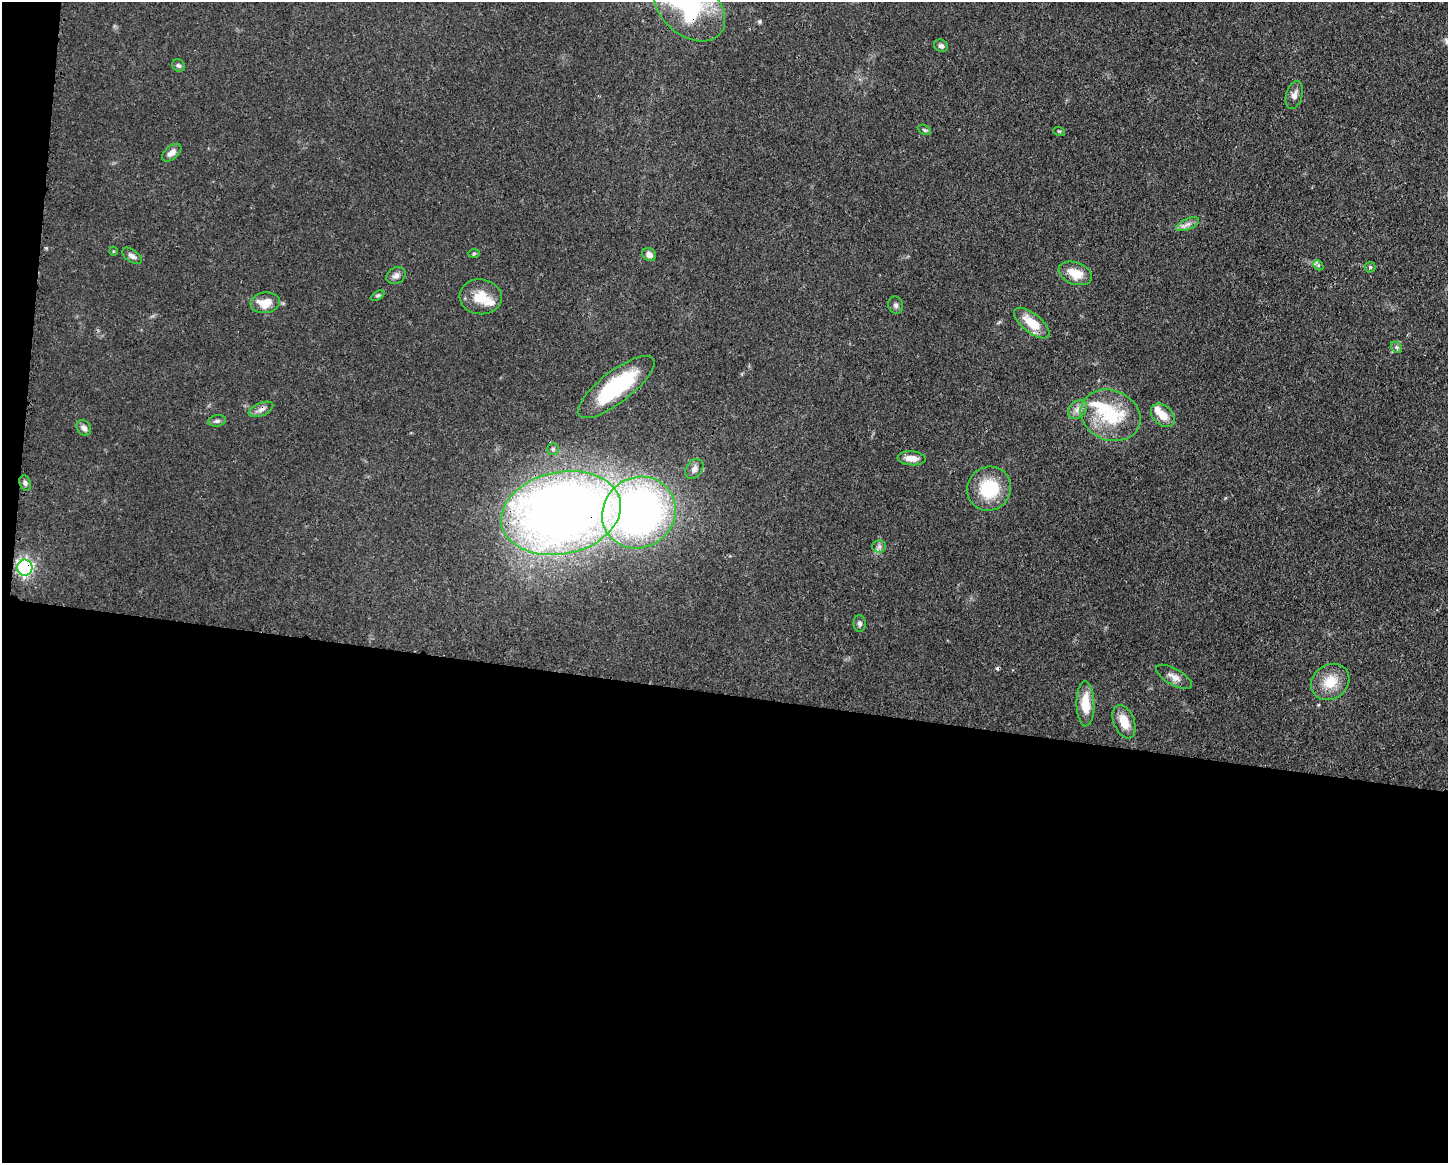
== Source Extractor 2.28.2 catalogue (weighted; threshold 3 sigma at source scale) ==
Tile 10 of 3 x 4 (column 1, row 4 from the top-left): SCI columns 117-1562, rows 3-1163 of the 4683 x 4649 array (HDU 1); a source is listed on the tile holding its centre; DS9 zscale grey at full resolution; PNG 1450 x 1165 px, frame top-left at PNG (2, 2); each listed source drawn as its Kron ellipse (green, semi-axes under 4 px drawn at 4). Shown black and unused: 42% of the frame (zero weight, under 3 of 4 exposures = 1% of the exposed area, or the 3 px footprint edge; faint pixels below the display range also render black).
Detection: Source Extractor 2.28.2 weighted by HDU 2 'WHT'; one run over the whole footprint, this tile lists its part. Background 0.0591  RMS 0.0043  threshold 0.0194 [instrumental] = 3 sigma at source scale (4.5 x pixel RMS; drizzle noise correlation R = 1.50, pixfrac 1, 0.05/0.05 arcsec/px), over >= 5 px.
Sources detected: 48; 1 cosmic-ray / hot-pixel residue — neither listed nor drawn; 4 inside a brighter listed object's ellipse — not listed separately; the other 43 listed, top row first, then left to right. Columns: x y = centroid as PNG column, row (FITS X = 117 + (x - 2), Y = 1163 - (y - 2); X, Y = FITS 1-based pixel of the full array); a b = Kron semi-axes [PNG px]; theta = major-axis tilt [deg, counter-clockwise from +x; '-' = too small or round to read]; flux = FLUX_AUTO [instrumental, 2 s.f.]
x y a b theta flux
689 8 41 27 -41 49
941 46 7 6 - 1.3
178 65 7 6 - 0.95
1294 95 14 8 74 2.5
925 130 7 4 -27 0.67
1059 131 6 3 -18 0.49
172 153 11 6 39 2.7
1187 224 12 5 23 2.1
113 251 5 3 - 0.39
474 254 6 4 2 0.54
649 255 7 6 - 2.2
132 256 11 6 -36 1.8
1318 265 6 4 -46 0.75
1370 267 5 5 - 0.79
1075 273 17 11 -21 8.2
396 276 10 8 31 1.9
377 296 7 4 30 0.72
481 297 21 17 -5 10
265 303 15 10 8 7.8
896 305 9 7 -74 1.4
1032 323 21 9 -38 10
1396 347 6 4 -45 0.82
616 387 46 15 38 38
261 409 13 6 22 2.3
1077 409 11 8 45 2.6
1111 415 31 25 -22 24
1163 415 14 9 -43 6
217 421 9 5 9 1.1
84 428 8 6 -52 2
553 449 6 5 - 0.83
912 458 14 7 -4 4
694 469 11 7 54 2.3
25 483 8 5 -73 1.3
989 489 22 21 - 21
561 513 60 41 12 500
639 513 38 35 38 200
879 546 7 6 - 1.3
25 568 8 7 - 99
860 623 8 6 -89 1.2
1174 677 20 8 -30 3.3
1330 682 20 17 37 10
1085 704 22 9 -89 9.2
1124 722 17 10 -68 6.8
Overlapping masked pixels (flux is a lower limit): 5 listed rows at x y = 689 8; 616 387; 561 513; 639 513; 25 568
Isophote crosses this tile's border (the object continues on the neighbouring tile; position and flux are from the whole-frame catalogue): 1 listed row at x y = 689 8